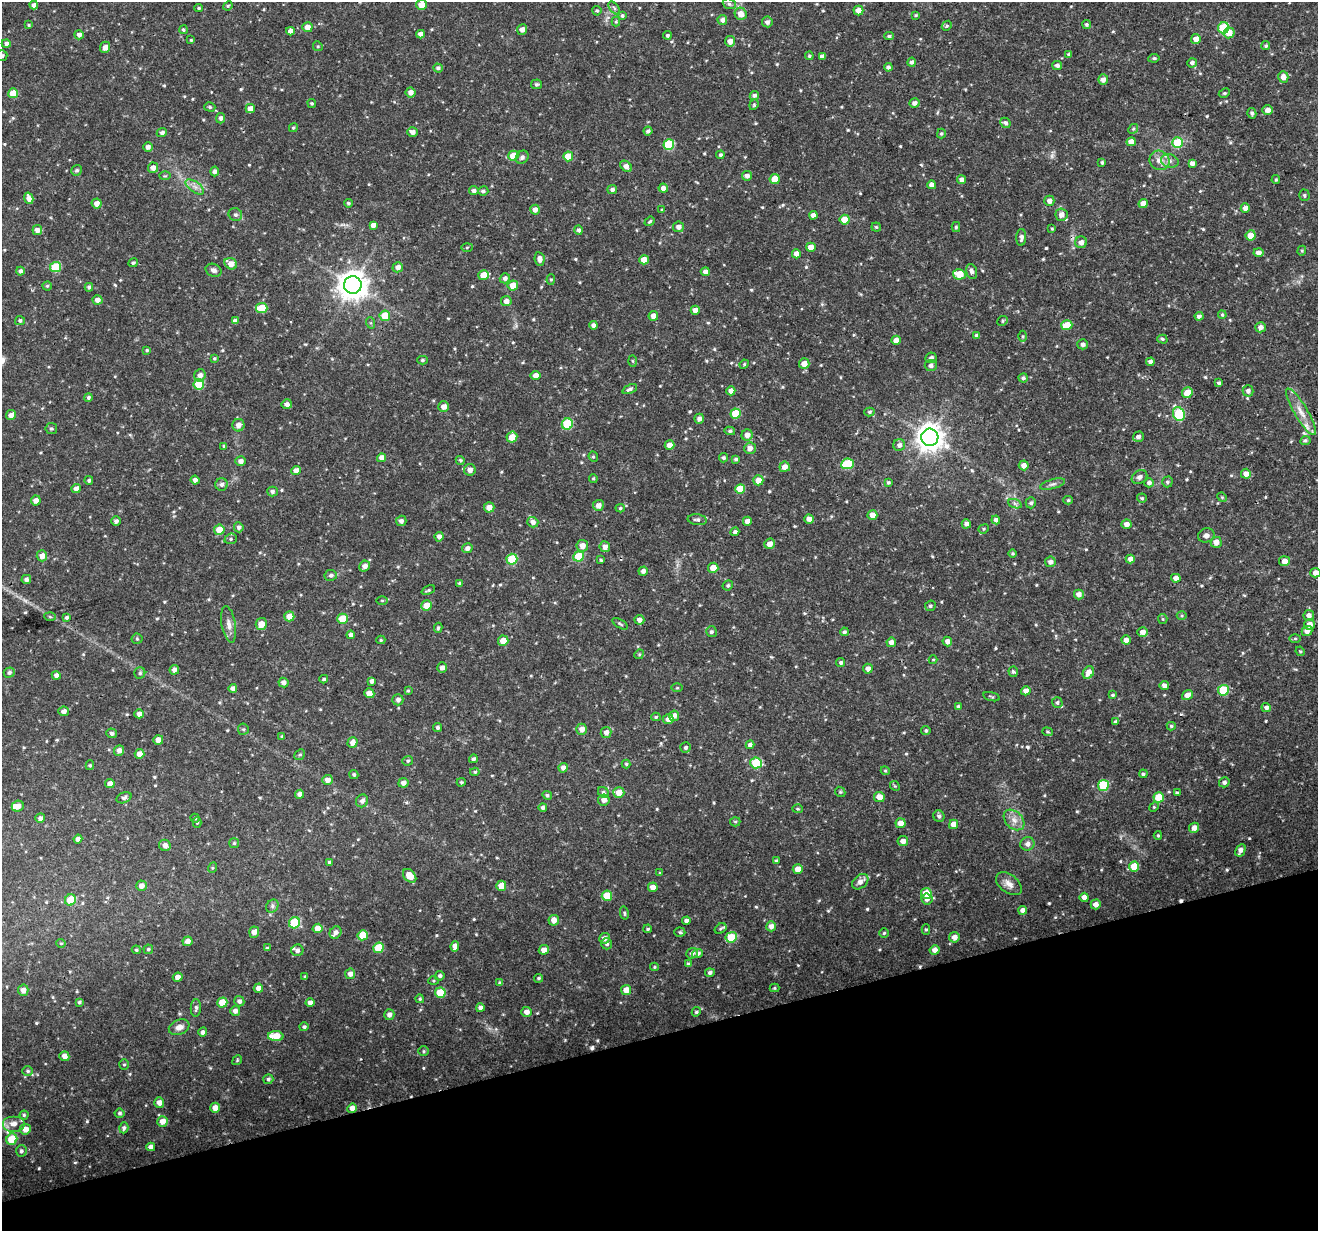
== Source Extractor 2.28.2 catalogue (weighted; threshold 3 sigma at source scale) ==
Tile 14 of 4 x 4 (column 2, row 4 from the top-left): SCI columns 1317-2632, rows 57-1285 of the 5267 x 5079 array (HDU 1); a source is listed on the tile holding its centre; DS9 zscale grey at full resolution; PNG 1320 x 1233 px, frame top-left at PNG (2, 2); each listed source drawn as its Kron ellipse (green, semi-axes under 4 px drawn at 4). Shown black and unused: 16% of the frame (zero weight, under 3 of 4 exposures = <1% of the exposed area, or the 3 px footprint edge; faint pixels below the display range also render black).
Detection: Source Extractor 2.28.2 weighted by HDU 2 'WHT'; one run over the whole footprint, this tile lists its part. Background 0.0601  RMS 0.003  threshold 0.0137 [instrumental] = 3 sigma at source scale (4.5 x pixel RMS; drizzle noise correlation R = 1.50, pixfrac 1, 0.0396/0.0396 arcsec/px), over >= 5 px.
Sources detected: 619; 1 too faint to see at this stretch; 3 cosmic-ray / hot-pixel residue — neither listed nor drawn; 4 inside a brighter listed object's ellipse — not listed separately; of the other 611, all 500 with FLUX_AUTO >= 0.347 (the completeness limit of this list) listed and drawn (111 fainter detections not listed), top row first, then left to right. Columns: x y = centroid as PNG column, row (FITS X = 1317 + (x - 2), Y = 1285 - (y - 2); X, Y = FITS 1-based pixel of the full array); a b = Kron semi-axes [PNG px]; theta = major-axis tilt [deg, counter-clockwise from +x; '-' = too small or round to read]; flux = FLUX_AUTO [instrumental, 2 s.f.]
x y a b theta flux
729 4 7 5 -22 0.61
34 5 4 4 - 1.2
421 5 5 5 - 3
228 6 5 4 - 0.38
199 8 4 3 - 0.54
614 8 7 4 -53 0.57
858 10 5 5 - 2.5
597 11 5 4 - 0.44
741 14 6 6 - 2.9
916 15 3 3 - 0.39
622 16 4 4 - 0.54
722 20 5 5 - 1.3
616 22 5 4 - 0.35
767 22 5 5 - 1.2
1087 24 4 4 - 0.57
29 25 4 3 - 0.42
947 26 5 4 - 0.47
307 27 5 5 - 2
1224 28 5 5 - 15
522 29 5 5 - 1.4
183 30 4 4 - 0.51
290 31 4 4 - 1.7
1229 33 6 5 - 2.7
421 34 4 4 - 1.7
79 35 5 4 - 1.3
667 35 4 4 - 0.54
889 36 4 3 - 0.6
1196 39 5 5 - 2.3
191 40 3 3 - 0.35
730 41 5 5 - 2
6 44 4 4 - 1
318 46 5 4 - 0.41
1266 46 4 4 - 0.59
105 47 6 5 - 1.8
1069 54 4 4 - 0.59
2 55 5 5 - 0.76
809 56 4 4 - 0.53
822 56 4 4 - 1.3
1154 58 5 4 - 0.55
912 62 4 4 - 1
1192 63 5 4 - 0.99
1057 65 5 4 - 1.1
888 67 4 4 - 0.94
438 68 5 4 - 0.6
1283 77 5 5 - 1.9
1103 79 5 5 - 1.7
537 84 5 5 - 0.6
411 92 5 5 - 1.9
13 93 5 5 - 5.8
1224 93 6 4 26 0.49
754 95 5 4 - 0.81
312 103 4 4 - 0.43
914 103 5 4 - 1.4
754 105 5 4 - 0.39
210 107 6 4 -17 0.52
250 109 4 4 - 2.2
1268 110 5 4 - 1.7
1252 113 5 4 - 0.79
221 118 5 4 - 0.96
1005 123 5 5 - 0.99
293 128 4 4 - 0.44
1133 129 5 4 - 0.44
648 131 4 4 - 0.87
412 132 5 5 - 1.5
162 133 5 4 - 0.96
941 133 5 4 - 0.47
1131 142 5 4 - 2.5
1177 143 5 5 - 13
669 145 5 5 - 15
148 147 5 4 - 1.4
720 155 4 4 - 0.63
513 156 5 5 - 7
568 156 5 5 - 5.4
522 157 7 5 46 1.1
1159 160 10 9 - 2.6
1170 161 9 6 -14 1.3
1102 162 3 3 - 0.52
1192 163 4 4 - 1.3
626 166 7 4 -44 2.2
153 168 5 5 - 1.7
77 170 5 5 - 0.57
215 171 5 4 - 1.1
165 176 6 4 1 0.39
747 176 5 5 - 1.4
775 179 5 5 - 5.8
962 180 4 4 - 1.7
1276 180 4 3 - 0.44
932 185 4 4 - 2
195 187 10 5 -35 1.4
663 188 5 4 - 1.7
612 190 5 4 - 0.96
474 191 5 4 - 1
483 191 5 5 - 0.67
1304 195 6 5 - 0.58
29 198 6 4 -75 2
1049 201 5 5 - 1.8
97 203 5 5 - 2
348 203 4 4 - 0.61
1143 204 5 4 - 2.6
1245 208 4 4 - 1.7
535 210 5 4 - 1.8
662 210 4 3 - 0.4
235 214 7 6 - 0.79
813 215 4 4 - 1.7
1061 215 6 6 - 2.1
845 220 5 5 - 5.5
649 221 5 3 - 0.39
373 225 4 4 - 1.6
678 227 5 5 - 1.5
876 227 4 4 - 0.46
956 227 5 4 - 0.39
1052 229 4 3 - 0.37
37 230 5 4 - 1.7
578 230 4 4 - 0.8
1251 235 5 5 - 3.8
1021 237 8 5 86 1.1
1081 242 6 6 - 1.7
467 247 5 4 - 0.38
811 247 5 4 - 2.6
1302 251 5 4 - 0.41
1258 253 5 4 - 1.7
796 254 4 4 - 2.1
539 259 7 5 -79 1.6
644 260 5 4 - 3.6
133 263 5 4 - 0.54
231 264 6 5 - 2.8
56 267 5 5 - 13
398 267 5 5 - 1.7
213 270 8 6 -24 1.1
20 271 4 4 - 0.94
705 272 4 4 - 1.7
972 272 8 5 -76 1.3
959 274 6 5 - 7.1
484 275 5 5 - 5.1
505 278 5 5 - 1
551 279 5 4 - 0.41
353 285 9 8 - 400
513 285 5 5 - 3.8
47 286 4 4 - 0.45
89 287 4 4 - 0.67
97 300 5 4 - 1.8
506 301 5 5 - 1.9
262 308 5 5 - 7
695 310 5 4 - 1.8
1222 315 4 3 - 0.36
385 316 5 5 - 6.7
653 316 5 4 - 2.3
1199 316 4 4 - 1.1
20 321 5 4 - 0.64
235 321 4 4 - 1.2
1003 321 5 4 - 0.47
371 323 6 4 -71 0.41
593 325 4 4 - 1.1
1067 325 5 5 - 6.5
1260 327 5 5 - 1.4
977 336 4 4 - 1.2
1023 336 5 3 - 0.39
1162 339 5 4 - 0.52
896 340 4 4 - 2
1083 344 5 5 - 1
147 350 4 4 - 0.46
214 358 3 3 - 0.38
931 358 5 5 - 0.99
422 360 5 4 - 0.54
633 361 6 4 -88 0.41
1150 362 4 4 - 1.3
744 364 5 4 - 0.37
804 364 5 5 - 2.8
931 365 6 5 - 1.2
200 375 6 5 - 1.7
536 376 5 4 - 2.6
1023 378 4 4 - 0.92
1219 383 4 3 - 0.66
199 384 5 5 - 11
630 389 8 4 24 0.85
731 391 4 4 - 1.7
1248 391 5 5 - 1.2
1187 393 6 5 - 4.6
88 397 4 4 - 0.64
287 404 5 5 - 1.2
444 407 5 5 - 2
869 412 5 4 - 0.49
1301 412 27 6 -59 3.8
735 414 5 5 - 8.2
1179 414 7 5 -64 19
11 415 5 4 - 1.9
699 419 5 4 - 1.2
567 424 6 5 - 15
238 425 6 6 - 1.6
51 428 5 5 - 0.5
730 431 5 4 - 0.57
747 435 5 5 - 2
512 437 5 5 - 4
930 437 8 8 - 340
1138 437 5 5 - 1.2
1305 441 5 4 - 0.56
669 445 5 4 - 2.4
899 445 6 6 - 1.2
224 446 4 4 - 0.54
750 448 6 5 - 1.9
593 457 5 4 - 0.5
382 458 4 4 - 2
724 458 4 4 - 0.59
736 459 4 3 - 0.67
460 460 5 4 - 0.46
241 461 5 4 - 1.4
847 464 6 5 - 14
1024 465 5 5 - 2.2
785 467 5 5 - 2.5
296 470 5 4 - 2.2
470 470 6 5 - 2
1246 474 5 5 - 1.8
1139 477 8 6 33 1.1
593 478 4 3 - 0.4
89 480 4 4 - 0.57
195 480 4 4 - 1.3
758 480 5 5 - 3.1
888 482 4 4 - 0.55
1167 482 5 5 - 0.66
1149 483 5 4 - 0.95
222 484 6 6 - 0.95
1053 484 13 4 15 1
76 489 4 4 - 1.7
740 489 5 5 - 6.2
272 491 5 5 - 0.91
1222 497 5 4 - 0.37
1142 498 5 4 - 0.44
36 500 5 5 - 1.8
1068 500 4 4 - 0.43
1031 503 5 5 - 0.74
1015 504 7 4 -20 0.66
598 505 5 5 - 1.8
489 507 5 5 - 2.3
620 508 4 4 - 0.43
872 515 5 5 - 3
809 519 4 4 - 1.6
697 520 9 5 -7 0.89
996 520 4 4 - 1.2
116 521 4 4 - 1
401 521 5 5 - 1.1
747 521 4 4 - 1.7
533 522 5 5 - 1.4
966 524 5 4 - 1.1
1126 524 5 4 - 1.8
239 527 5 5 - 0.95
984 529 5 4 - 0.41
219 530 5 5 - 4.2
735 532 4 4 - 0.93
1206 535 8 7 - 1.2
439 537 5 4 - 1.6
231 539 6 5 - 0.58
1216 542 5 5 - 2.6
769 544 5 5 - 2.1
582 546 6 5 - 2.6
605 547 5 5 - 1.8
467 548 5 4 - 1.3
1012 553 4 4 - 0.47
42 556 5 5 - 1.9
579 556 5 5 - 10
512 559 5 5 - 12
1130 559 4 4 - 1.7
601 560 4 4 - 0.35
1284 561 5 5 - 2.1
1050 562 5 5 - 1.3
365 566 6 5 - 1.9
713 568 5 5 - 3.3
643 571 5 4 - 1.2
1315 573 5 4 - 1.9
331 575 6 5 - 0.83
1176 578 4 4 - 1.8
26 579 4 4 - 1
460 584 3 3 - 0.65
728 585 5 4 - 0.55
428 590 7 4 24 0.47
1079 594 5 4 - 1.7
382 600 6 4 -1 0.38
427 605 5 5 - 3.9
930 606 5 5 - 0.56
289 616 5 5 - 3.7
1182 616 5 3 - 0.35
1309 616 5 5 - 1.6
50 617 6 4 -3 0.37
67 617 4 3 - 0.57
342 619 5 5 - 7.2
1163 619 5 4 - 0.38
639 620 5 4 - 1.4
229 624 18 7 -80 2.2
261 624 6 5 - 3.1
620 624 8 3 -31 0.48
1309 624 5 5 - 2.1
438 628 5 4 - 0.55
1307 631 5 4 - 1.8
711 632 5 5 - 0.74
844 632 4 4 - 0.72
1142 632 5 4 - 1.9
351 635 4 4 - 1.4
1295 638 6 4 1 0.39
137 639 5 5 - 0.43
381 640 4 4 - 0.39
1126 640 4 4 - 1.7
503 641 5 5 - 3.7
947 641 5 4 - 1.8
891 642 5 4 - 1.7
1300 651 5 4 - 0.35
639 654 5 4 - 0.37
933 660 4 4 - 0.35
841 662 5 4 - 0.75
442 668 5 5 - 1.2
868 669 5 5 - 1.6
174 670 5 4 - 1.6
1013 672 5 4 - 0.63
1088 672 6 5 - 2.5
9 673 5 5 - 0.78
140 673 5 5 - 0.6
56 675 4 4 - 1.2
324 679 4 3 - 0.52
372 681 4 4 - 1
283 682 5 5 - 1.3
1164 686 4 4 - 1.5
233 688 4 4 - 1.1
677 688 5 4 - 0.35
1223 690 5 5 - 13
408 691 4 3 - 0.37
1026 691 5 4 - 1.6
369 693 5 4 - 2.5
1113 695 4 3 - 0.46
1187 695 6 4 34 2
991 697 8 4 -15 0.44
398 700 5 5 - 1.1
1057 702 5 5 - 0.7
958 707 4 4 - 0.61
1266 708 5 4 - 1.1
64 711 5 4 - 1.5
139 714 4 4 - 1.7
674 716 5 5 - 1.8
656 717 4 4 - 0.41
668 719 5 5 - 2
1116 722 4 3 - 0.73
1171 726 4 4 - 0.48
438 727 4 4 - 0.67
243 729 5 5 - 0.47
582 729 5 5 - 2.1
926 731 4 4 - 0.52
606 732 5 5 - 1.8
1047 732 5 4 - 0.37
112 733 5 4 - 0.91
282 736 4 4 - 0.44
158 740 5 4 - 2
352 743 5 5 - 2.1
750 745 4 4 - 1.1
685 748 5 5 - 0.8
119 751 5 5 - 1.6
140 754 5 5 - 2.7
300 755 6 5 - 0.49
473 759 4 4 - 0.75
408 761 5 4 - 0.5
756 763 6 5 - 13
626 764 4 4 - 0.44
90 765 5 4 - 0.48
563 768 5 4 - 1.4
885 771 4 4 - 0.4
475 772 4 4 - 0.45
1143 774 4 3 - 0.54
354 775 4 4 - 0.59
327 780 5 5 - 2
461 782 5 4 - 0.42
1224 782 5 5 - 0.95
403 783 5 5 - 1.6
110 784 4 4 - 1.9
1103 785 5 5 - 14
895 786 5 4 - 0.37
603 792 6 5 - 0.8
619 792 5 5 - 3.5
840 792 5 4 - 0.41
1177 793 4 4 - 0.47
300 794 4 4 - 1.6
547 795 5 4 - 0.55
879 797 5 5 - 3
1159 797 5 5 - 7.9
124 798 8 5 23 0.85
604 800 6 5 - 1.5
362 801 7 6 - 1.1
18 806 6 5 - 2.5
1154 807 5 4 - 0.38
543 808 4 4 - 0.96
798 809 5 4 - 0.4
939 816 6 5 - 0.83
40 818 5 4 - 1.1
195 818 4 4 - 0.41
1014 820 12 8 -45 2.4
197 822 5 4 - 0.49
735 822 5 4 - 0.46
900 823 5 5 - 2.8
953 824 5 4 - 3.2
1194 828 5 5 - 1.9
1158 835 4 3 - 0.37
78 839 4 4 - 1.6
903 841 5 5 - 1.9
234 843 5 5 - 0.45
1027 844 7 6 - 1.7
165 845 6 5 - 1.6
1240 850 6 4 62 1.6
776 861 3 3 - 0.45
329 862 4 4 - 0.65
1134 866 5 5 - 6.8
212 868 5 3 - 0.38
798 869 5 4 - 2.9
660 873 3 3 - 0.36
410 876 8 5 -47 4
860 882 9 6 41 1.9
1009 884 15 9 -37 2.4
141 886 5 5 - 1.8
501 886 5 5 - 2.9
653 887 5 5 - 2
926 893 5 5 - 4.6
607 896 5 5 - 7.1
1084 897 4 4 - 1.9
927 899 6 5 - 1.2
70 900 6 5 - 6.5
1096 904 5 5 - 1.8
272 906 7 5 49 0.72
1023 910 4 4 - 1.8
624 913 6 4 -78 0.48
554 920 5 5 - 2.4
686 921 4 4 - 1.1
294 923 6 5 - 13
771 926 5 5 - 1.8
318 928 5 4 - 3.4
648 929 4 3 - 0.42
720 929 6 4 33 0.52
926 929 5 4 - 0.42
254 932 5 5 - 2
335 932 6 5 - 1.4
680 932 5 4 - 0.51
884 933 4 4 - 0.47
363 935 5 5 - 5.7
731 937 6 5 - 8.1
954 937 5 5 - 2
604 938 5 5 - 1.5
187 941 5 4 - 1.8
61 943 5 4 - 0.35
607 944 5 5 - 0.73
455 946 5 4 - 1.9
267 948 3 3 - 0.46
378 948 5 5 - 7.5
148 949 5 4 - 0.53
136 950 4 3 - 0.36
297 950 6 6 - 1
544 950 5 4 - 2.4
935 950 5 4 - 1.5
692 953 6 5 - 1.2
697 953 5 4 - 1
688 964 4 3 - 0.52
654 967 4 4 - 0.36
710 973 5 4 - 0.88
350 974 5 5 - 1.6
305 976 4 3 - 0.37
440 976 5 4 - 0.77
178 977 5 4 - 1.7
538 978 4 4 - 0.51
433 981 5 4 - 0.39
500 983 4 3 - 0.77
258 988 5 4 - 1.5
774 988 5 4 - 0.38
23 990 5 5 - 1.8
626 990 5 5 - 3
440 993 5 5 - 7.9
420 999 4 4 - 0.5
239 1001 5 5 - 1.1
79 1002 4 3 - 0.5
222 1002 5 5 - 5.6
310 1003 4 4 - 1.5
196 1008 9 5 86 0.85
480 1008 4 4 - 1.2
235 1011 5 5 - 1.3
527 1012 5 5 - 2
696 1012 5 4 - 0.58
389 1015 5 5 - 1.5
179 1027 11 7 21 1.9
304 1027 4 4 - 0.59
203 1032 5 4 - 1.1
276 1036 8 5 -1 5.9
423 1051 5 5 - 0.41
64 1056 5 4 - 1.8
237 1060 5 4 - 0.37
124 1065 5 4 - 0.44
28 1071 5 4 - 0.59
268 1079 5 5 - 0.62
159 1102 5 5 - 1.8
215 1108 5 5 - 2.3
352 1108 5 4 - 1.9
120 1113 5 4 - 0.57
24 1115 4 4 - 0.44
162 1121 5 5 - 2.6
14 1124 11 8 0 2.2
124 1128 5 4 - 0.76
25 1129 5 5 - 2.6
12 1139 6 5 - 8.1
151 1147 4 4 - 1.3
21 1151 6 5 - 0.77
Overlapping masked pixels (flux is a lower limit): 1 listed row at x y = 352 1108
Isophote crosses this tile's border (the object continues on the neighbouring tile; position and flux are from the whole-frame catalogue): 2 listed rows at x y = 2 55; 1315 573